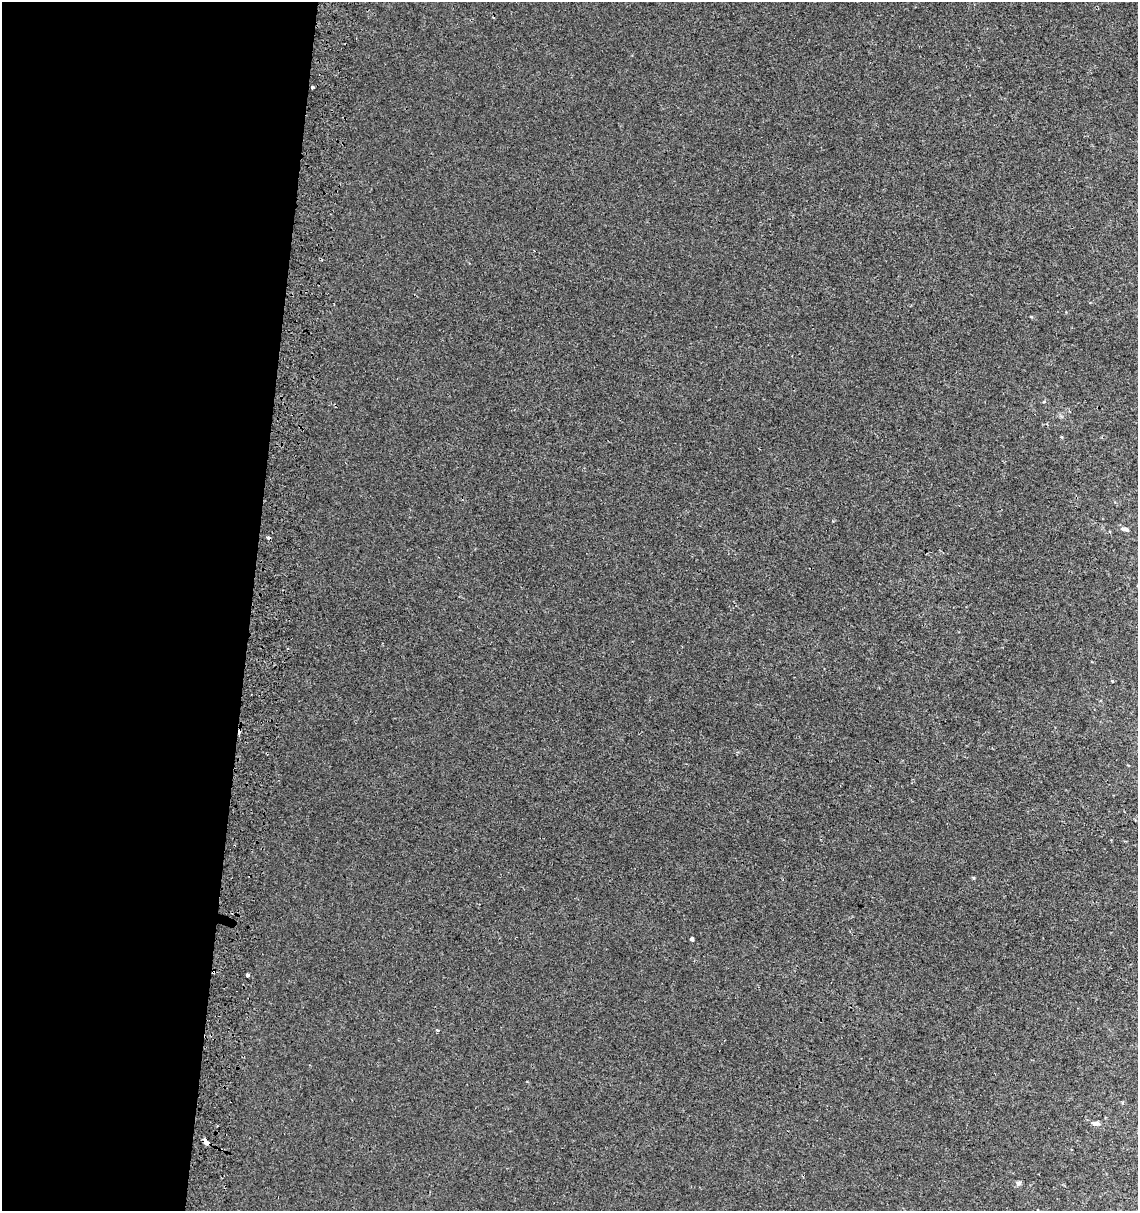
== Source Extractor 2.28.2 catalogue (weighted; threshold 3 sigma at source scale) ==
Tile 5 of 4 x 4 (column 1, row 2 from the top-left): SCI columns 327-1462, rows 2425-3633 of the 5136 x 4857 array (HDU 1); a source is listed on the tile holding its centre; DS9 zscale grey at full resolution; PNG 1140 x 1213 px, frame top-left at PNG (2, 2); no overlay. Shown black and unused: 22% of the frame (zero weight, under 2 of 3 exposures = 2% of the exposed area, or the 3 px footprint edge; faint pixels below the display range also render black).
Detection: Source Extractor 2.28.2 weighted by HDU 2 'WHT'; one run over the whole footprint, this tile lists its part. Background 9.81e-04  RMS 0.0028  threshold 0.0124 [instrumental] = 3 sigma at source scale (4.5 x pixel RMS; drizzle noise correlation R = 1.50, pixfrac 1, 0.0396/0.0396 arcsec/px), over >= 5 px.
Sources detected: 12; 2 cosmic-ray / hot-pixel residue — not listed; the other 10 listed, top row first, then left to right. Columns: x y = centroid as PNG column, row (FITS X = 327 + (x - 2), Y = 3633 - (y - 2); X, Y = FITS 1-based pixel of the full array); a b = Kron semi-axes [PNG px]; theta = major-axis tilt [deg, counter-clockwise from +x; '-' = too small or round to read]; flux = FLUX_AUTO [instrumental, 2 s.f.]
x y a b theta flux
312 87 3 3 - 0.46
1125 529 11 5 -13 0.95
1112 681 4 3 - 0.3
973 878 3 3 - 0.45
692 939 4 3 - 3.5
247 975 3 3 - 6.5
437 1030 4 3 - 0.34
1096 1123 10 5 -5 1.1
206 1143 6 4 -50 3
1019 1183 7 5 41 0.77
Overlapping masked pixels (flux is a lower limit): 1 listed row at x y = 206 1143